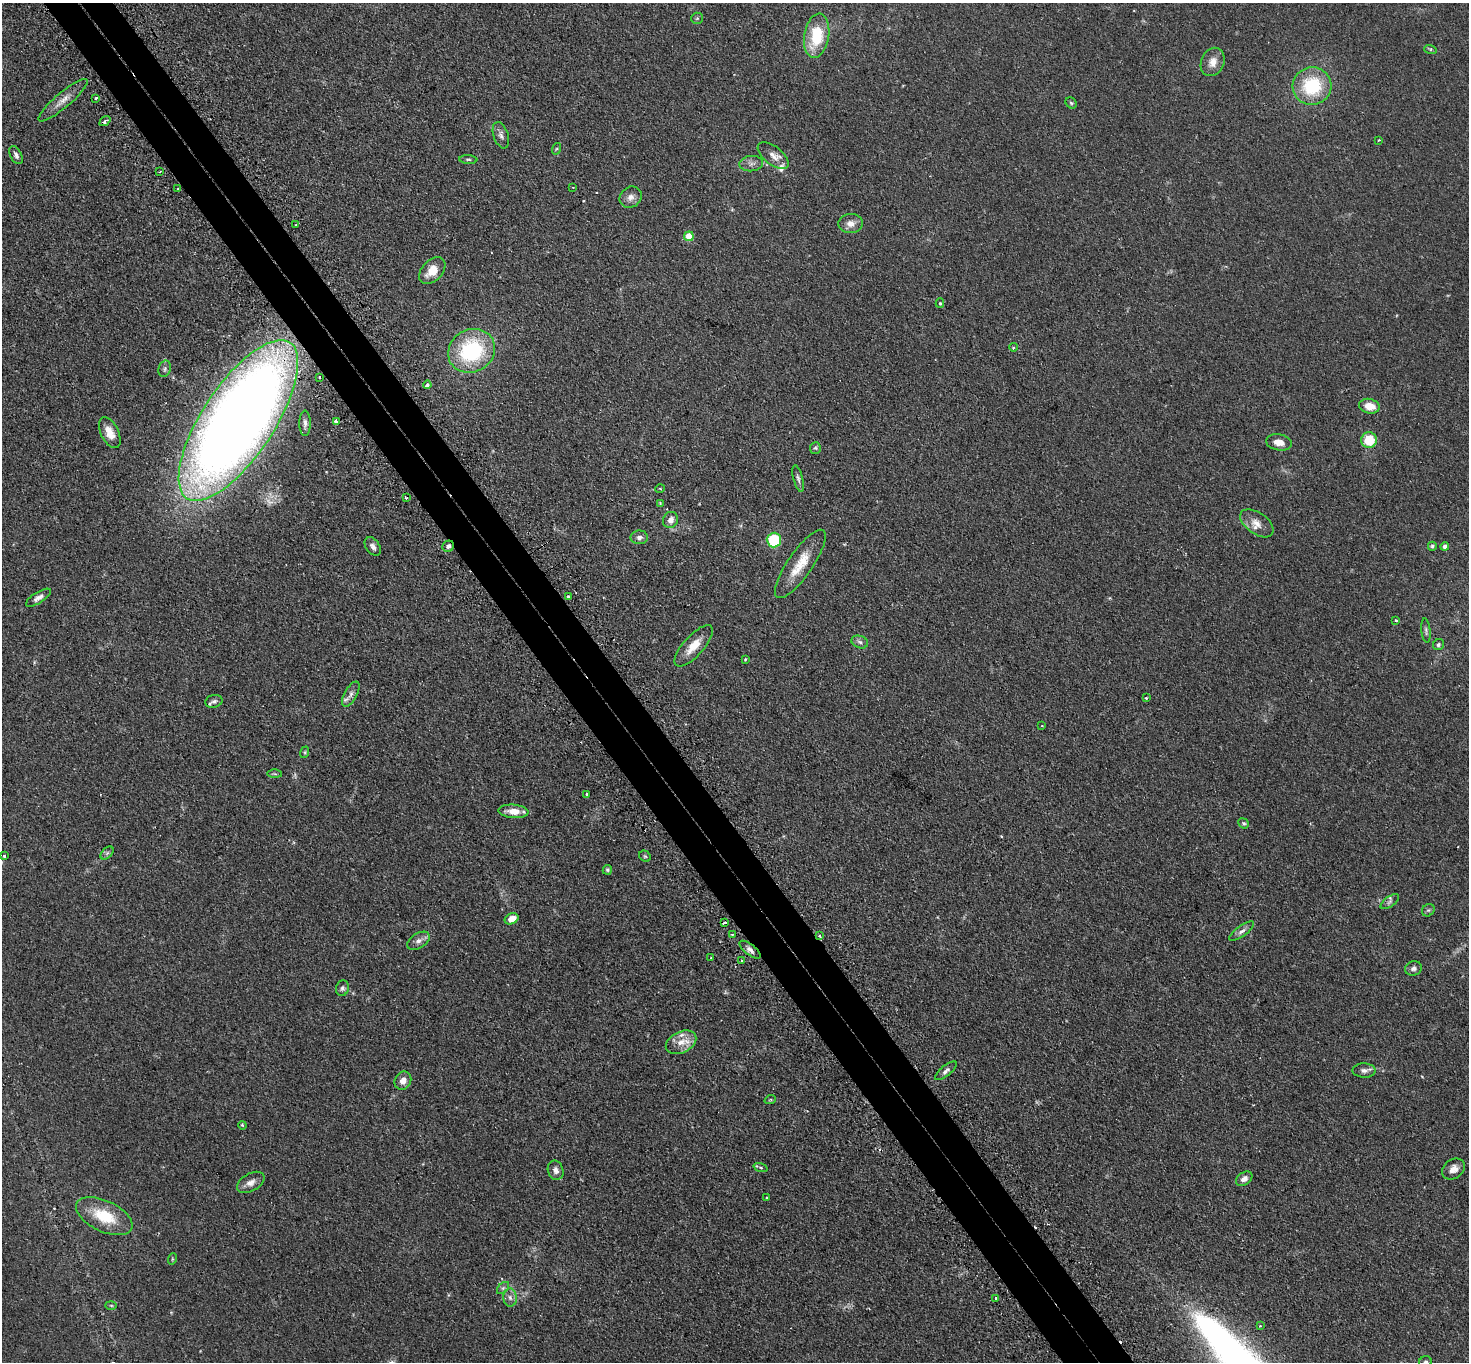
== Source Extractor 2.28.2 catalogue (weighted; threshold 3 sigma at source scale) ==
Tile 11 of 4 x 4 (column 3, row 3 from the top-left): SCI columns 2983-4449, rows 1546-2905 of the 5963 x 5953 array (HDU 1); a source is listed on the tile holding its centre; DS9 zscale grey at full resolution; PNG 1471 x 1364 px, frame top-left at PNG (2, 3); each listed source drawn as its Kron ellipse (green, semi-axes under 4 px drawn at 4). Shown black and unused: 5% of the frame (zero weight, under 2 of 3 exposures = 4% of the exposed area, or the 3 px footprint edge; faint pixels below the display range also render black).
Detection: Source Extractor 2.28.2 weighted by HDU 2 'WHT'; one run over the whole footprint, this tile lists its part. Background 0.111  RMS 0.0076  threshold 0.0342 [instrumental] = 3 sigma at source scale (4.5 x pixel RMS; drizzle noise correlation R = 1.50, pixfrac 1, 0.05/0.05 arcsec/px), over >= 5 px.
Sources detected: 115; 2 too faint to see at this stretch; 5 cosmic-ray / hot-pixel residue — neither listed nor drawn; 3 inside a brighter listed object's ellipse — not listed separately; the other 105 listed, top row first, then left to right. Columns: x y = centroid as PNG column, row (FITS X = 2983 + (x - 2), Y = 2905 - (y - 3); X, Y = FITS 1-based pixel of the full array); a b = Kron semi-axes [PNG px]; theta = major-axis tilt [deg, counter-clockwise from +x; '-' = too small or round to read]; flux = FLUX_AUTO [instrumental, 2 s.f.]
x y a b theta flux
697 18 6 5 - 1.3
817 36 22 12 80 32
1430 49 6 4 -17 1
1213 62 14 11 67 7.2
1312 86 19 18 - 43
96 98 3 3 - 1.3
63 100 31 7 40 7.9
1071 103 6 5 - 1.2
105 121 6 3 37 2.5
501 135 13 7 -71 3.5
1379 140 2 2 - 0.65
556 149 6 4 71 0.91
16 155 10 5 -62 2.6
773 156 18 9 -38 5.9
468 159 9 3 -4 1.2
751 164 12 7 6 3.7
160 171 2 2 - 0.74
573 187 2 2 - 0.72
178 189 3 2 - 0.84
631 197 11 10 - 4.7
851 223 12 9 5 5.7
296 225 3 3 - 1.3
689 236 5 5 - 18
432 271 15 10 46 11
940 303 5 4 - 1
1013 347 4 4 - 1
472 351 24 21 31 70
165 369 8 6 74 1.8
319 377 3 3 - 1.8
427 385 4 3 - 3.9
1369 406 10 7 -12 10
238 420 93 36 56 1300
336 421 3 3 - 3.6
305 423 12 5 90 2.9
110 433 17 9 -64 8.7
1369 440 8 7 - 21
1279 442 13 8 -9 6.9
815 448 6 5 - 1.3
798 478 13 4 -75 2.4
660 489 5 3 - 0.65
406 498 3 2 - 1.2
660 503 4 4 - 0.66
670 520 8 7 - 4.4
1257 523 19 10 -35 7.6
639 537 8 7 - 3
774 540 7 7 - 34
373 546 10 6 -55 3
448 546 6 5 - 2.5
1432 546 4 4 - 1.2
1445 546 4 4 - 3.2
800 564 41 12 55 19
568 596 3 3 - 2.1
38 598 14 5 32 3.5
1396 620 3 3 - 0.87
1426 630 12 4 -84 1.8
860 642 9 6 -19 2.2
1438 645 6 5 - 1.6
694 646 26 10 48 12
745 659 3 2 - 0.64
351 694 14 6 61 3.3
1146 698 3 3 - 0.84
214 701 9 6 12 2.3
1042 726 2 2 - 0.77
305 752 6 4 72 0.97
275 774 7 4 -1 1
587 794 4 3 - 2.6
513 811 15 7 -4 9
1244 823 5 4 - 1.2
107 853 8 4 45 1.7
4 856 3 3 - 2.4
645 856 6 5 - 1.1
607 870 5 4 - 1.1
1390 902 10 5 36 2
1428 910 7 5 42 1.4
511 919 7 5 25 7.8
725 923 4 3 - 4
1242 931 15 5 36 3.3
732 934 3 2 - 0.98
819 936 3 2 - 1.5
419 941 12 7 32 3.9
750 950 12 5 -39 3.4
711 958 2 2 - 0.59
742 961 3 2 - 1.5
1413 968 8 7 - 2.5
342 988 8 6 73 1.9
681 1042 16 10 26 9.3
1364 1070 11 7 -2 3.2
946 1071 13 5 40 2.7
403 1081 9 8 - 5.4
770 1100 6 3 18 0.78
242 1125 4 3 - 0.88
761 1167 7 3 -19 1.1
1453 1169 12 9 37 5.3
556 1170 10 7 -71 3.9
1244 1179 9 6 35 3.8
251 1182 15 9 30 5
767 1198 4 4 - 0.62
104 1216 30 15 -25 28
172 1259 6 3 72 0.89
503 1288 7 4 44 1.6
510 1298 9 6 -84 3.2
996 1299 4 2 - 0.84
111 1305 5 3 - 0.77
1260 1326 3 3 - 0.78
1425 1362 7 6 - 2.3
Overlapping masked pixels (flux is a lower limit): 5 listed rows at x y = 105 121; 238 420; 448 546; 725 923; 819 936
Isophote crosses this tile's border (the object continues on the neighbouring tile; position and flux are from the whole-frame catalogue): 1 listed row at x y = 1425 1362